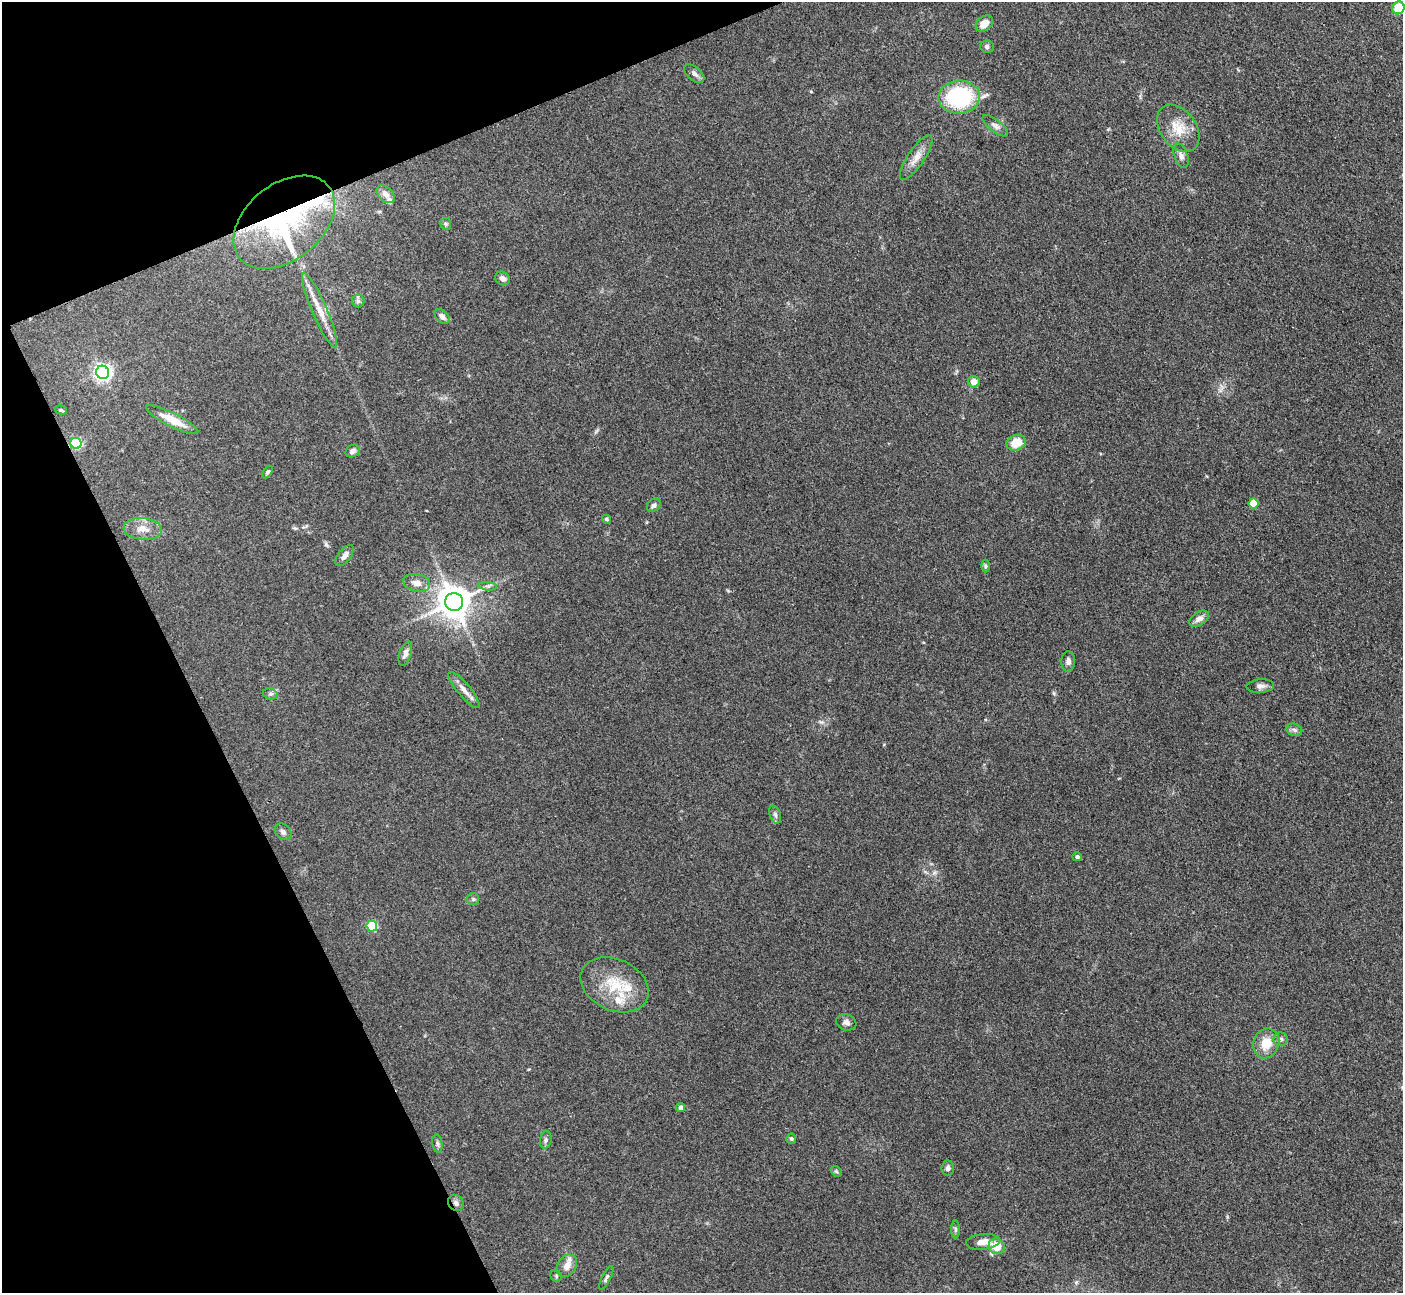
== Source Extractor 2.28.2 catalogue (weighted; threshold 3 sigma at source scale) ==
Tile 5 of 4 x 4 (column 1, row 2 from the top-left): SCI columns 10-1410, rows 2872-4162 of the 5623 x 5610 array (HDU 1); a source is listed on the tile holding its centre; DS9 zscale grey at full resolution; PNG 1405 x 1295 px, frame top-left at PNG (2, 2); each listed source drawn as its Kron ellipse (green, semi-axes under 4 px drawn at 4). Shown black and unused: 20% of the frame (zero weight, under 3 of 4 exposures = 1% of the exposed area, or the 3 px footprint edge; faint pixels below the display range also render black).
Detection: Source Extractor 2.28.2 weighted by HDU 2 'WHT'; one run over the whole footprint, this tile lists its part. Background 0.201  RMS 0.0081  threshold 0.0365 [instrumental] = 3 sigma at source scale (4.5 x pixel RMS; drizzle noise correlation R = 1.50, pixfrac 1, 0.05/0.05 arcsec/px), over >= 5 px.
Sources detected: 66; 4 inside a brighter listed object's ellipse — not listed separately; the other 62 listed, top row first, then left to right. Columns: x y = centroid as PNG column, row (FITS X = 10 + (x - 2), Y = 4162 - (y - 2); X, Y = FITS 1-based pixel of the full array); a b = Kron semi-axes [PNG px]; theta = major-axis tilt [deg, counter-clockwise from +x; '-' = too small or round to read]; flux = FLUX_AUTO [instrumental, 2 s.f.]
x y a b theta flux
1398 8 6 6 - 27
984 24 9 7 40 7.1
987 46 7 6 - 2.1
694 74 12 6 -40 3.2
959 97 21 16 4 74
995 126 15 6 -38 3.7
1178 128 26 18 -53 18
1181 156 13 6 -71 3.7
916 157 26 8 56 8.7
386 194 10 7 -44 3.7
284 222 57 38 39 150
446 224 6 5 - 1.4
502 278 8 6 -32 3.5
358 301 6 6 - 1.9
319 310 40 7 -67 14
442 316 9 5 -43 3.9
103 372 7 6 - 310
974 382 6 6 - 6.2
61 410 6 4 -17 1.2
172 420 29 7 -27 13
76 443 5 5 - 86
1016 443 10 7 21 16
353 451 8 6 30 2.6
267 472 7 4 57 1.6
1253 503 5 5 - 21
654 505 7 6 - 2.3
606 519 4 4 - 1.3
143 529 19 10 -5 10
344 556 12 6 52 4
986 566 6 4 -90 1.3
417 583 14 9 -12 6.4
488 586 9 3 -5 1.9
454 602 9 9 - 1600
1199 619 11 6 33 4.6
405 654 12 6 72 3.7
1068 661 10 7 89 3.2
1260 686 14 7 4 3.7
464 690 23 6 -50 6.6
270 694 7 5 -18 1.7
1294 730 8 6 -22 2.2
775 815 9 5 -71 2.1
283 832 9 7 -44 2.9
1077 857 5 4 - 1.9
473 899 6 6 - 1.7
372 926 5 5 - 47
614 985 36 25 -25 34
846 1022 10 8 -21 3.1
1281 1039 7 7 - 2.3
1266 1043 15 12 70 14
681 1107 4 4 - 2.7
791 1139 5 5 - 1.6
546 1140 9 5 80 2.1
437 1144 9 5 -80 1.9
948 1168 7 6 - 2.5
836 1171 6 4 -44 1.1
456 1203 8 7 - 3.1
955 1229 9 4 -90 1.6
983 1242 17 7 5 7.7
997 1246 8 7 - 14
567 1266 12 9 56 7.1
556 1276 6 5 - 1.3
606 1278 13 4 63 2
Overlapping masked pixels (flux is a lower limit): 3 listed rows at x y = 284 222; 76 443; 456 1203
Isophote crosses this tile's border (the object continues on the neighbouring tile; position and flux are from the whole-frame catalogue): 1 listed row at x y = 1398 8